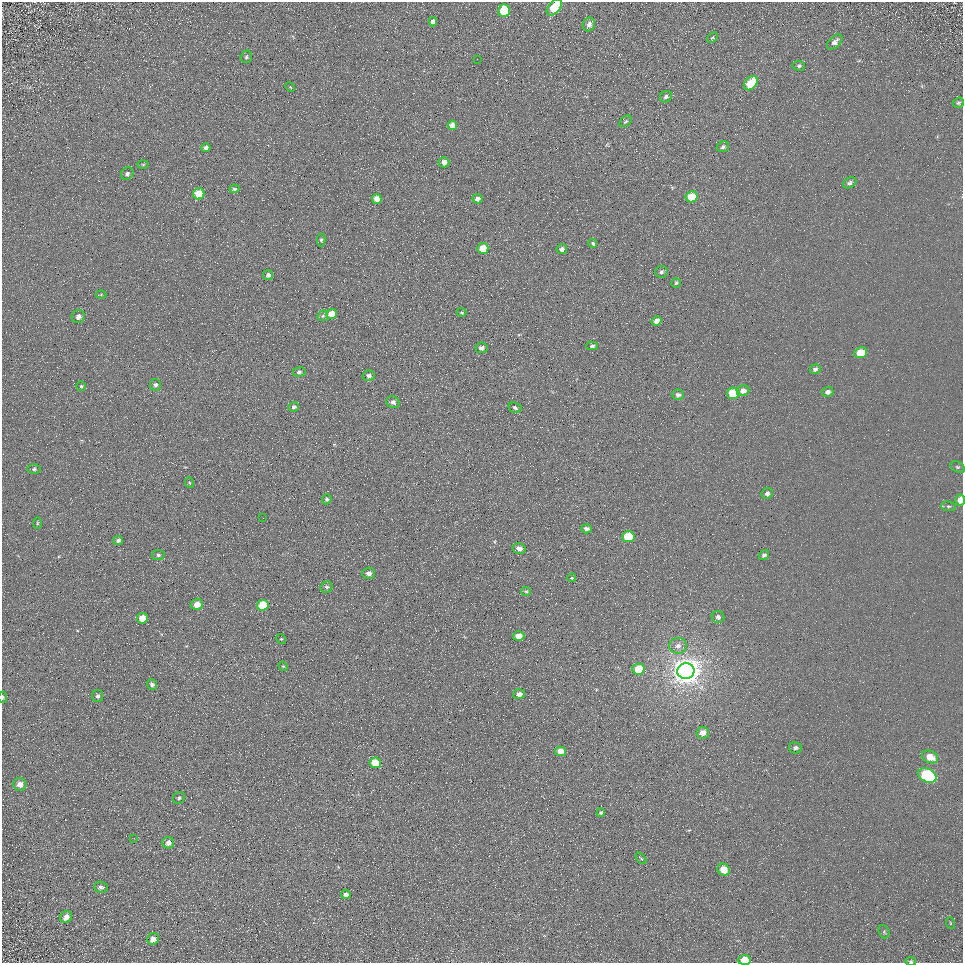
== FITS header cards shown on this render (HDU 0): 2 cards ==
NAXIS1  =                  961
NAXIS2  =                  961

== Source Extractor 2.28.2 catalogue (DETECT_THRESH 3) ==
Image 961 x 961 px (HDU 0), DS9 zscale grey, 1 PNG px = 1 image px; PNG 965 x 965 px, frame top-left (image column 1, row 961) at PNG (2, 2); each listed source drawn as its Kron ellipse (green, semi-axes under 4 px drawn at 4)
Background 5.23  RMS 7.8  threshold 23.4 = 3 sigma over >= 5 px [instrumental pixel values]
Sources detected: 108; all 108 listed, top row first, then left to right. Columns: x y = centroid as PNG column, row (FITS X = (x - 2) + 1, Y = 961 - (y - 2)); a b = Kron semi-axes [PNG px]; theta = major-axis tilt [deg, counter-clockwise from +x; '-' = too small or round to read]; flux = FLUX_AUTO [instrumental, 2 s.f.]
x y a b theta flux
554 7 9 5 48 18000
504 11 6 5 - 20000
433 22 5 4 - 1800
589 24 7 6 - 2600
712 37 6 4 43 640
835 42 9 5 44 2200
246 57 6 5 - 990
477 59 2 2 - 270
799 66 6 5 - 910
751 83 8 5 46 17000
290 87 5 4 - 550
666 97 6 5 - 1300
958 103 6 5 - 790
626 121 7 4 39 950
452 125 5 5 - 4700
723 147 6 5 - 1200
206 148 4 4 - 1300
444 162 5 5 - 3000
143 165 6 4 1 530
127 174 7 5 51 1100
850 183 7 5 32 1500
234 189 5 4 - 820
199 194 6 5 - 12000
692 197 6 5 - 17000
377 199 5 5 - 4300
477 199 5 5 - 2700
321 240 6 4 -89 910
593 243 4 3 - 690
483 248 5 5 - 11000
562 249 5 5 - 1900
661 272 6 6 - 1300
268 275 5 5 - 1600
676 283 5 5 - 870
101 295 5 3 - 510
462 312 5 4 - 660
332 314 5 5 - 7600
323 316 6 5 - 790
78 317 7 6 - 2400
657 321 5 4 - 3100
592 346 6 4 1 1100
481 348 6 5 - 1600
860 353 6 5 - 11000
815 369 5 5 - 1400
299 372 6 4 7 1000
369 376 6 5 - 1500
155 385 6 5 - 1300
81 386 5 4 - 850
743 391 6 5 - 3300
828 392 6 5 - 1900
733 393 6 5 - 22000
678 395 5 5 - 1500
393 402 6 6 - 1800
294 407 5 5 - 1500
515 408 7 5 -22 980
957 467 8 5 -26 980
34 469 6 5 - 940
190 483 5 3 - 550
767 494 6 5 - 1700
327 499 5 4 - 960
960 500 5 5 - 5000
948 506 7 5 -6 1100
263 518 2 2 - 380
37 523 6 4 88 670
587 529 5 4 - 1900
628 537 6 5 - 19000
118 541 5 4 - 1500
519 548 6 5 - 3000
158 555 6 5 - 1100
764 555 5 4 - 1500
369 573 6 5 - 2600
572 578 4 3 - 500
326 587 6 5 - 1100
526 591 5 4 - 630
197 604 6 5 - 5600
263 605 6 5 - 15000
718 617 6 6 - 1600
142 618 5 5 - 7700
519 636 6 5 - 5600
281 639 5 4 - 720
678 646 9 8 - 2700
283 666 5 4 - 540
638 669 6 5 - 11000
686 671 8 8 - 860000
152 684 6 5 - 1600
519 694 6 5 - 3700
98 696 6 5 - 1200
3 697 5 3 - 650
703 733 6 5 - 4000
795 748 6 5 - 1300
560 751 5 4 - 4800
930 757 8 6 -23 7100
375 763 6 5 - 13000
927 775 10 6 -28 60000
20 784 6 6 - 3700
179 798 6 5 - 1100
601 813 4 4 - 1000
134 838 2 2 - 300
168 843 6 5 - 2500
641 858 7 3 -48 580
724 870 6 5 - 7400
101 887 7 5 -2 1300
346 894 5 4 - 2200
66 917 6 5 - 3100
950 923 6 3 -71 600
884 932 7 5 -69 880
153 939 6 5 - 3400
744 960 6 5 - 10000
911 961 5 4 - 640
At the frame edge (FLAGS 8, measured only in part): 5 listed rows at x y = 554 7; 960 500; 3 697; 744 960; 911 961